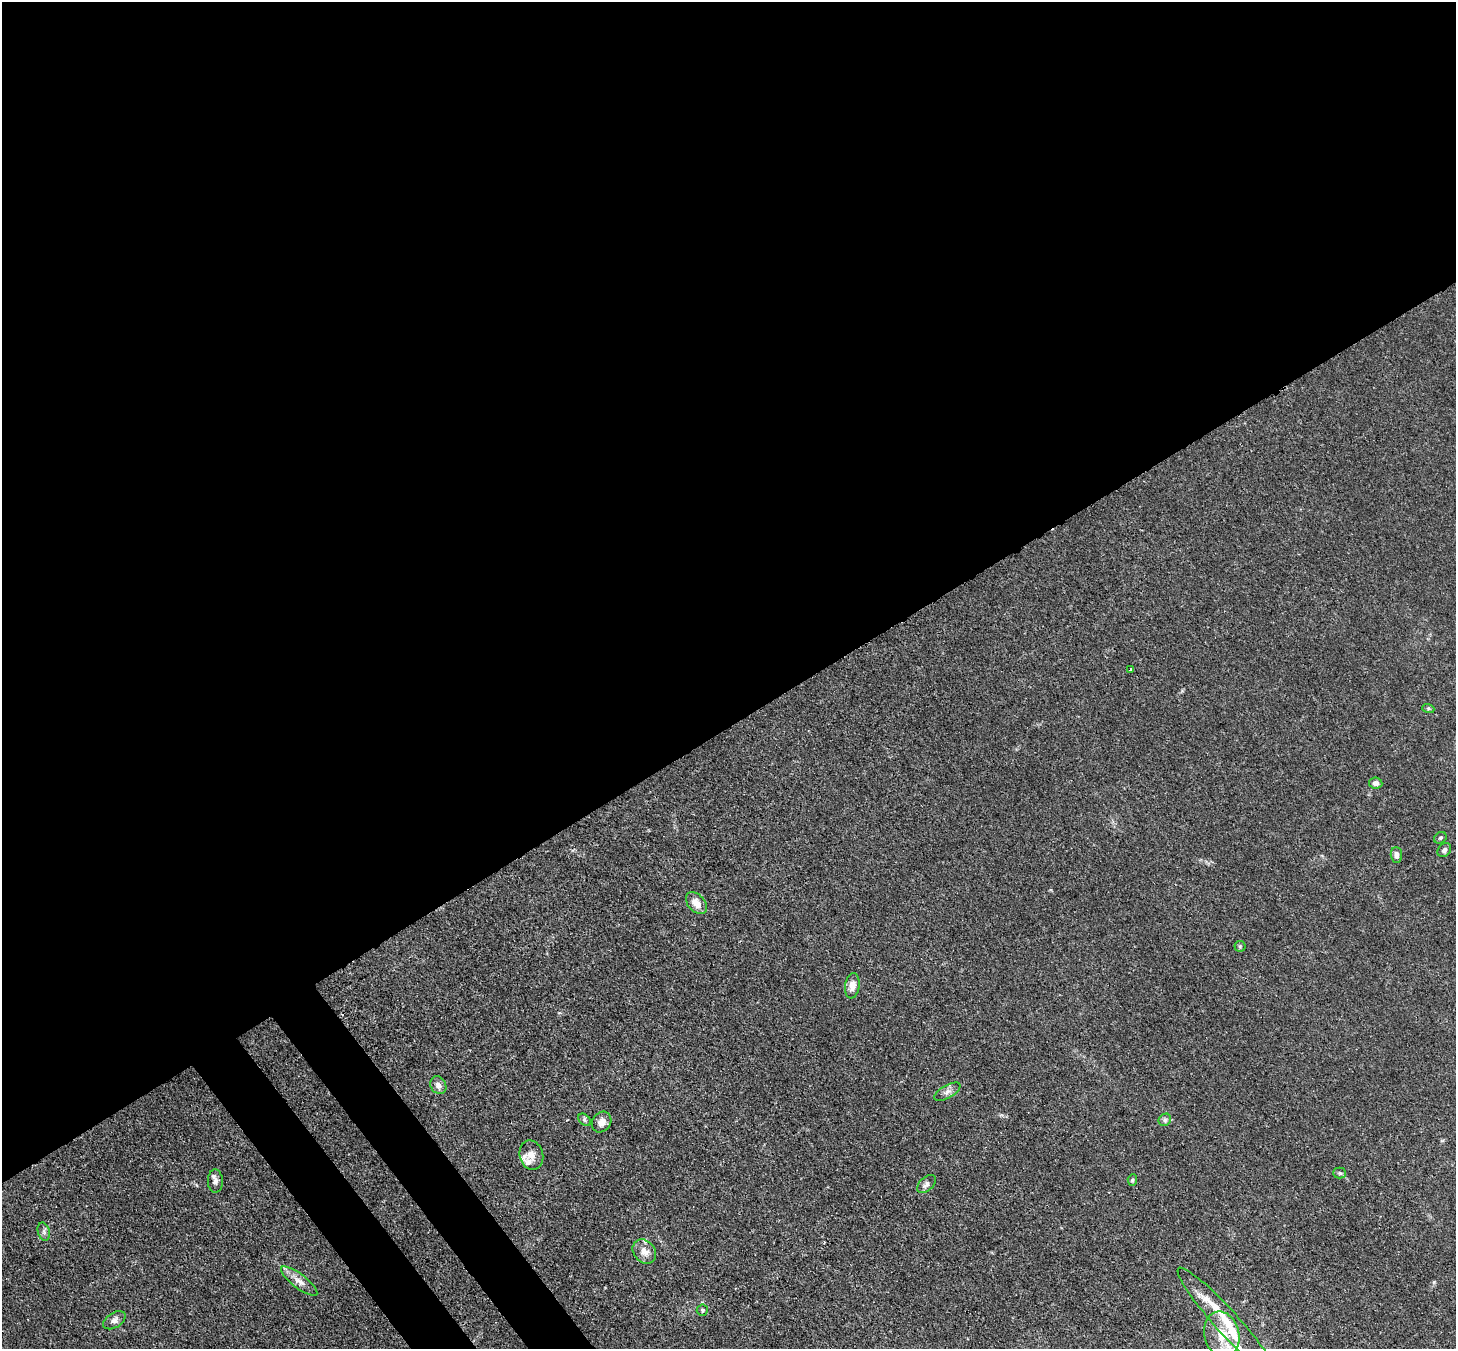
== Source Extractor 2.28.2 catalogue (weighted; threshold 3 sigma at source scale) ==
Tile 2 of 4 x 4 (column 2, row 1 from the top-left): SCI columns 1533-2986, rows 4252-5598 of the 5973 x 5946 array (HDU 1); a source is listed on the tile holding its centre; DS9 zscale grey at full resolution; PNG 1458 x 1351 px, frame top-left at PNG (2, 2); each listed source drawn as its Kron ellipse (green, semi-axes under 4 px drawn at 4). Shown black and unused: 56% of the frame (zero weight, under 3 of 4 exposures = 7% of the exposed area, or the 3 px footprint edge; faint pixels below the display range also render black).
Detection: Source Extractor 2.28.2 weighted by HDU 2 'WHT'; one run over the whole footprint, this tile lists its part. Background 0.0246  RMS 0.0027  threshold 0.0122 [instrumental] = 3 sigma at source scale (4.5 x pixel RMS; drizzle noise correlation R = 1.50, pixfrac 1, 0.05/0.05 arcsec/px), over >= 5 px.
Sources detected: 30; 4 inside a brighter listed object's ellipse — not listed separately; the other 26 listed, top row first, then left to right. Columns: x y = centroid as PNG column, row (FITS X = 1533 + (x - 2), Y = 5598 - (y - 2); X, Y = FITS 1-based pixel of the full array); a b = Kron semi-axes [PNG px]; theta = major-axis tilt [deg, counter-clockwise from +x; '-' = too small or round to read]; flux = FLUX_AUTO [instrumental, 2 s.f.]
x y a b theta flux
1130 669 3 2 - 0.22
1428 708 6 4 -18 0.38
1376 783 7 5 -7 1.1
1440 838 7 5 32 0.48
1444 850 8 6 50 0.79
1396 855 8 5 -85 1.1
696 903 13 8 -49 2.7
1240 946 5 5 - 0.37
852 986 13 7 82 2.2
438 1085 9 7 -58 1.4
947 1092 15 6 29 1.3
585 1120 7 5 -42 0.53
1165 1120 7 5 47 0.69
602 1122 11 9 53 1.7
531 1155 15 11 -75 2.6
1340 1173 6 5 - 0.47
1132 1180 5 5 - 0.53
215 1181 11 7 -89 1.2
926 1184 11 6 43 0.99
44 1232 9 6 -74 0.68
644 1251 13 10 -52 2.3
299 1281 22 7 -37 2.4
702 1310 5 5 - 0.48
114 1320 12 7 32 1.3
1226 1321 71 12 -48 10
1222 1334 23 17 -76 7.3